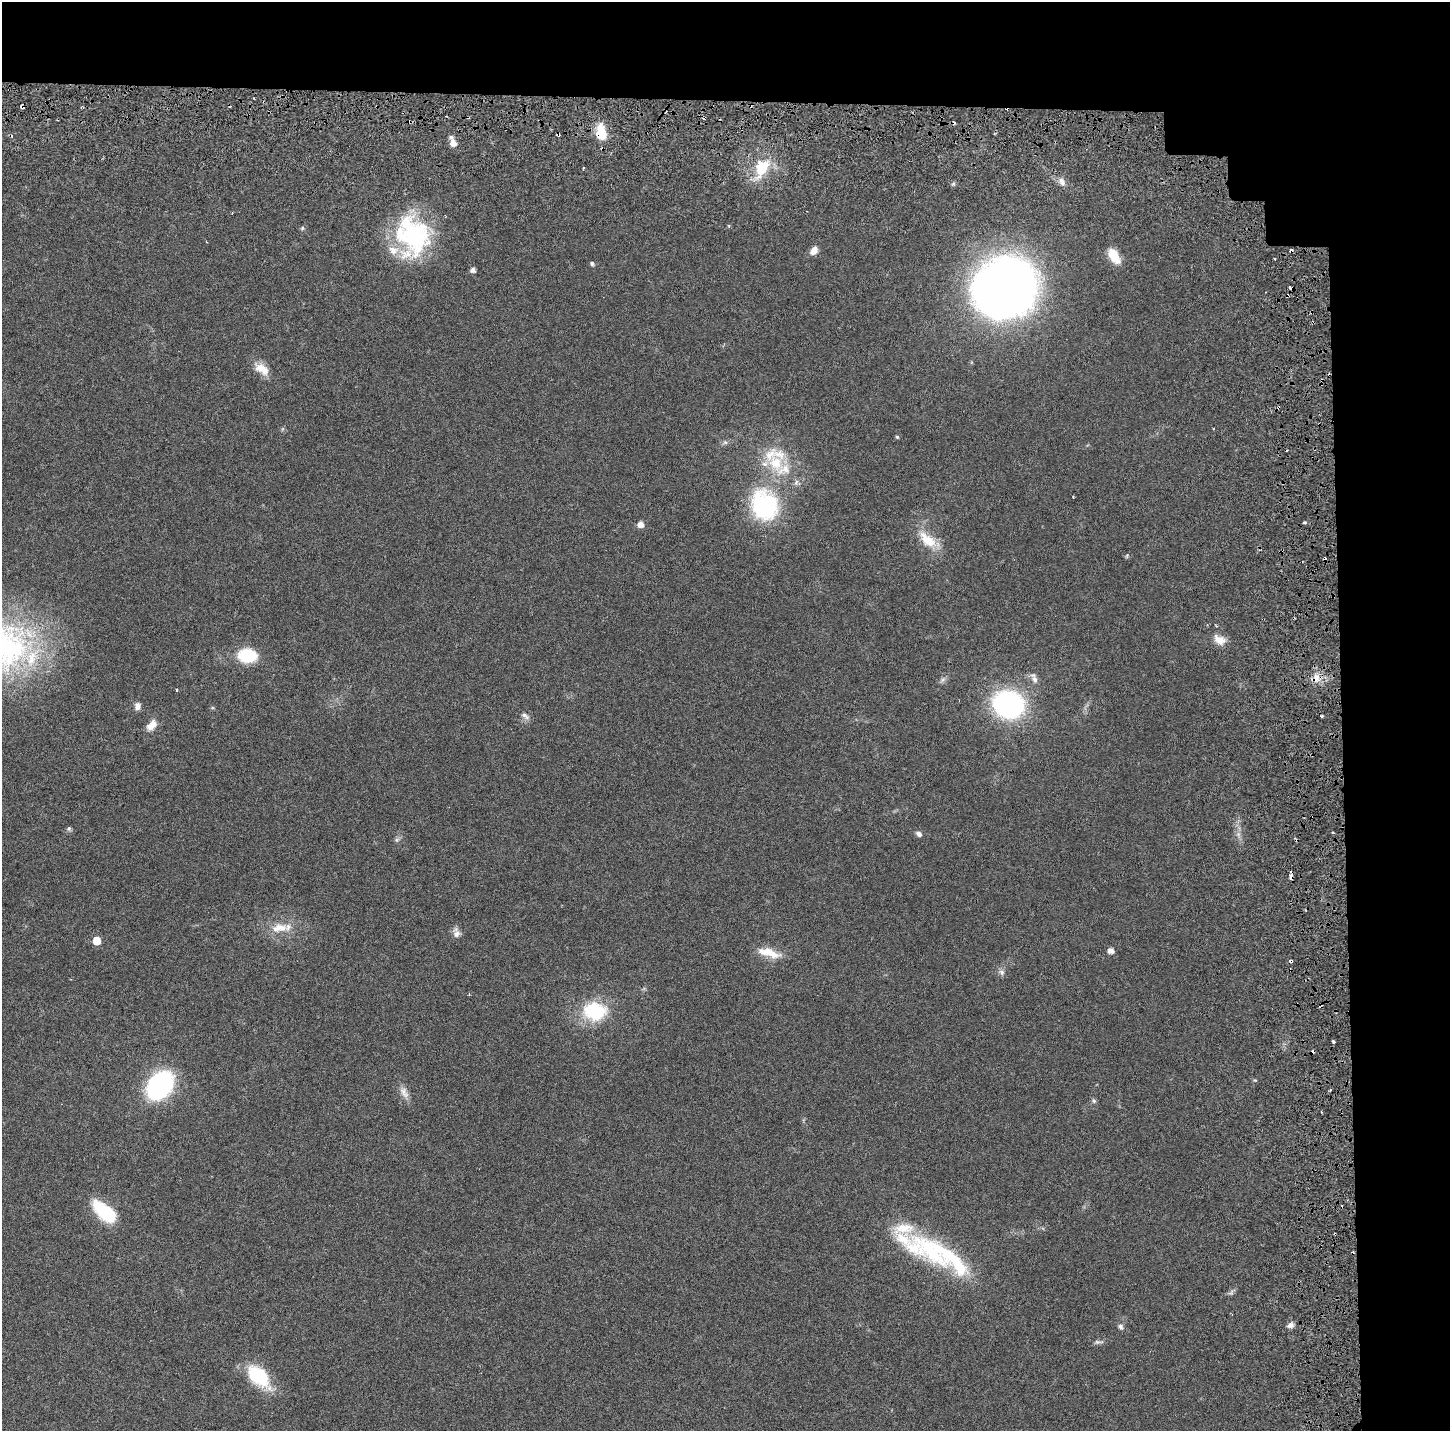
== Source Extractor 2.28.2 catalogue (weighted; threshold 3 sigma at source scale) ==
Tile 3 of 3 x 3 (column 3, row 1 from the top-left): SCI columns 3111-4558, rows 2946-4374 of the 4778 x 4489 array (HDU 1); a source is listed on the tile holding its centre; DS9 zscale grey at full resolution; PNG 1452 x 1433 px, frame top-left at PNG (2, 2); no overlay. Shown black and unused: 15% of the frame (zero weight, under 3 of 6 exposures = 9% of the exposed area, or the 3 px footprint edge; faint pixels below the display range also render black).
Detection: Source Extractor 2.28.2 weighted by HDU 2 'WHT'; one run over the whole footprint, this tile lists its part. Background 0.0271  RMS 0.0022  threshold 0.00913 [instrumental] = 3 sigma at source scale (4.09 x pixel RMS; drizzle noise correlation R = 1.36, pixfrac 0.8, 0.0396/0.0396 arcsec/px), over >= 5 px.
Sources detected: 84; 9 cosmic-ray / hot-pixel residue — not listed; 11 inside a brighter listed object's ellipse — not listed separately; the other 64 listed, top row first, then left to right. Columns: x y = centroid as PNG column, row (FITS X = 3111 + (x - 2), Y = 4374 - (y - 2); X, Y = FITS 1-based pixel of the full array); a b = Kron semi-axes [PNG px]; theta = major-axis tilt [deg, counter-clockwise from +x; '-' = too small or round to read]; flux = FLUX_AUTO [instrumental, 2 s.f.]
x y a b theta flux
22 107 5 4 - 0.53
601 133 18 11 -80 5.6
558 134 3 3 - 0.45
453 143 7 6 - 1.8
762 168 28 19 65 7.8
1062 182 11 7 -61 1.3
302 228 6 5 - 0.35
413 236 48 38 -77 29
814 250 11 8 56 1.5
1291 251 4 3 - 0.57
1114 256 18 10 -57 4.2
592 264 6 5 - 0.45
473 270 5 5 - 0.92
1004 287 55 48 45 160
1287 296 5 2 - 0.25
262 369 21 12 -36 3.1
897 437 4 4 - 0.32
725 442 6 6 - 0.5
776 463 25 22 -61 7.9
796 483 9 6 74 0.64
1073 497 2 2 - 0.15
764 505 43 36 -67 23
1304 522 4 4 - 0.41
641 524 5 5 - 1.6
927 540 32 14 -42 5.4
1127 556 7 4 70 0.27
1219 640 16 10 -27 2.4
5 647 73 67 72 58
247 656 16 12 -5 11
1034 678 18 8 -66 1.5
1316 678 15 11 46 2.4
943 680 10 5 41 0.64
1008 704 25 21 -17 44
137 706 9 7 79 1.1
212 708 5 3 - 0.25
525 716 13 6 -40 0.91
1322 716 3 3 - 0.27
151 725 15 9 53 2.2
69 829 6 6 - 0.45
1333 833 3 2 - 0.28
919 834 8 6 -32 0.73
1238 834 7 4 -72 0.63
1291 876 9 3 87 0.93
279 928 26 12 7 4.3
456 933 14 8 -84 1.2
97 941 5 5 - 4.2
1111 951 5 5 - 1.5
768 952 29 10 -20 4
1291 961 4 3 - 0.54
1002 972 8 7 - 0.76
595 1011 23 17 -7 15
1333 1042 3 3 - 0.41
160 1085 22 15 50 44
1330 1090 4 3 - 0.26
404 1092 18 9 -62 1.7
1094 1101 7 5 -74 0.43
1321 1111 3 2 - 0.22
104 1211 30 14 -41 11
931 1250 68 24 -47 19
1231 1292 8 5 45 0.5
1290 1325 9 7 21 0.94
1121 1326 7 6 - 0.65
1098 1342 15 5 5 0.69
259 1376 32 17 -45 12
Overlapping masked pixels (flux is a lower limit): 8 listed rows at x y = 22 107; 601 133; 558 134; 1291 251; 1287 296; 1316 678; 1291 876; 1291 961
Isophote crosses this tile's border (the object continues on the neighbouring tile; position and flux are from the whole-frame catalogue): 1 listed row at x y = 5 647